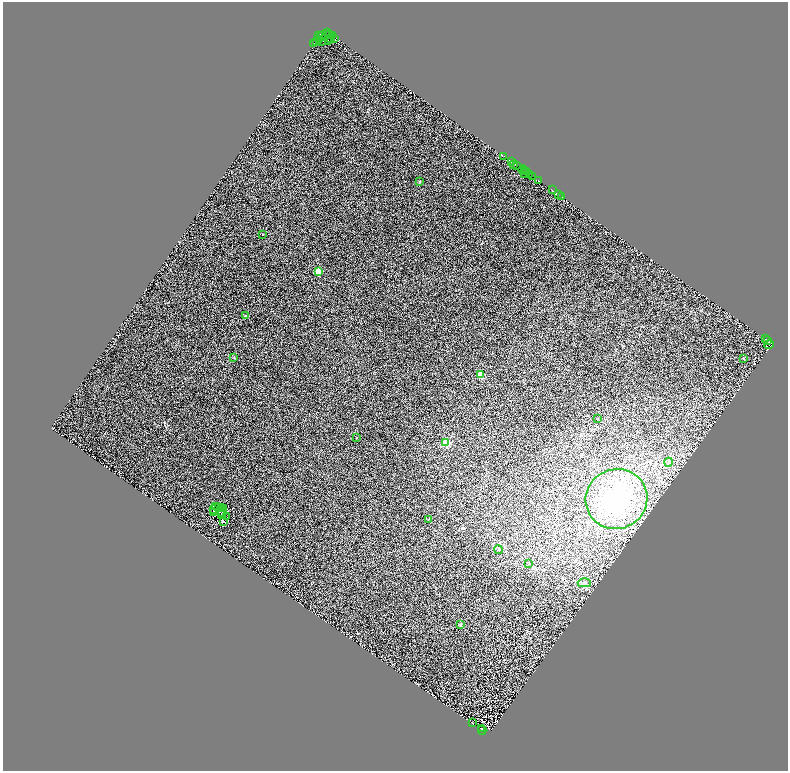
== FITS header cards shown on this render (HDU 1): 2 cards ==
NAXIS1  =                 1571
NAXIS2  =                 1537

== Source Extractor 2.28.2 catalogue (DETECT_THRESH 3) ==
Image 1571 x 1537 px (HDU 1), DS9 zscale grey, zoomed out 1/2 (1 PNG px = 2 x 2 image px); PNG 790 x 773 px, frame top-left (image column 2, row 1537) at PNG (3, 2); each listed source drawn as its Kron ellipse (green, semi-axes under 4 px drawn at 4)
Background 0.805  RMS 1.1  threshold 3.19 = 3 sigma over >= 5 px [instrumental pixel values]
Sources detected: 97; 38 cannot appear on this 1/2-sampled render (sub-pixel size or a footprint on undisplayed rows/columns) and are neither listed nor drawn; the other 59 listed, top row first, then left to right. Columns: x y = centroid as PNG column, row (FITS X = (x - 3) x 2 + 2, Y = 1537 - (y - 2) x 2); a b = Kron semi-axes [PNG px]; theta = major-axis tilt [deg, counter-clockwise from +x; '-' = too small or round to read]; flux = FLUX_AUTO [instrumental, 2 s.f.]
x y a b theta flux
327 32 2 1 - 710
330 35 3 1 - 4000
318 36 2 1 - 2200
321 36 5 1 - 2700
332 36 3 1 - 6800
331 39 2 1 - 110
334 39 4 2 - 11000
320 40 3 1 - 1800
321 41 2 1 - 4400
329 41 3 1 - 1500
316 42 3 1 - 490
314 44 2 1 - 340
504 156 2 1 - 270
511 162 2 1 - 3400
514 164 2 1 - 2200
517 166 2 2 - 950
523 170 4 2 - 450
524 171 2 1 - 930
526 172 2 1 - 170
524 174 2 1 - 2000
530 175 2 1 - 970
532 176 2 1 - 420
538 181 2 1 - 370
419 182 3 3 - 140
552 190 2 1 - 230
558 195 2 2 - 1900
562 197 3 1 - 130
263 234 2 2 - 510
318 272 3 3 - 9200
245 316 2 2 - 420
766 339 2 1 - 530
768 340 3 1 - 830
769 345 5 2 - 1800
234 358 3 2 - 100
744 358 2 2 - 470
480 375 3 2 - 8500
598 419 2 2 - 150
357 438 3 2 - 94
446 443 3 3 - 16000
669 462 4 3 - 220
616 499 31 30 - 25000
216 506 3 2 - 170
219 508 2 2 - 46
221 508 3 1 - 39
224 509 3 1 - 13
213 510 3 1 - 67
214 513 3 1 - 65
223 513 3 1 - 47
222 514 2 2 - 26
227 517 2 1 - 100
428 519 3 2 - 88
224 522 3 1 - 110
498 550 4 3 - 240
529 564 3 2 - 83
584 583 7 4 -1 490
460 625 4 3 - 250
472 722 3 2 - 86
481 728 2 1 - 82
482 730 4 1 - 61
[38 sub-pixel or undisplayed-footprint detections neither listed nor drawn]